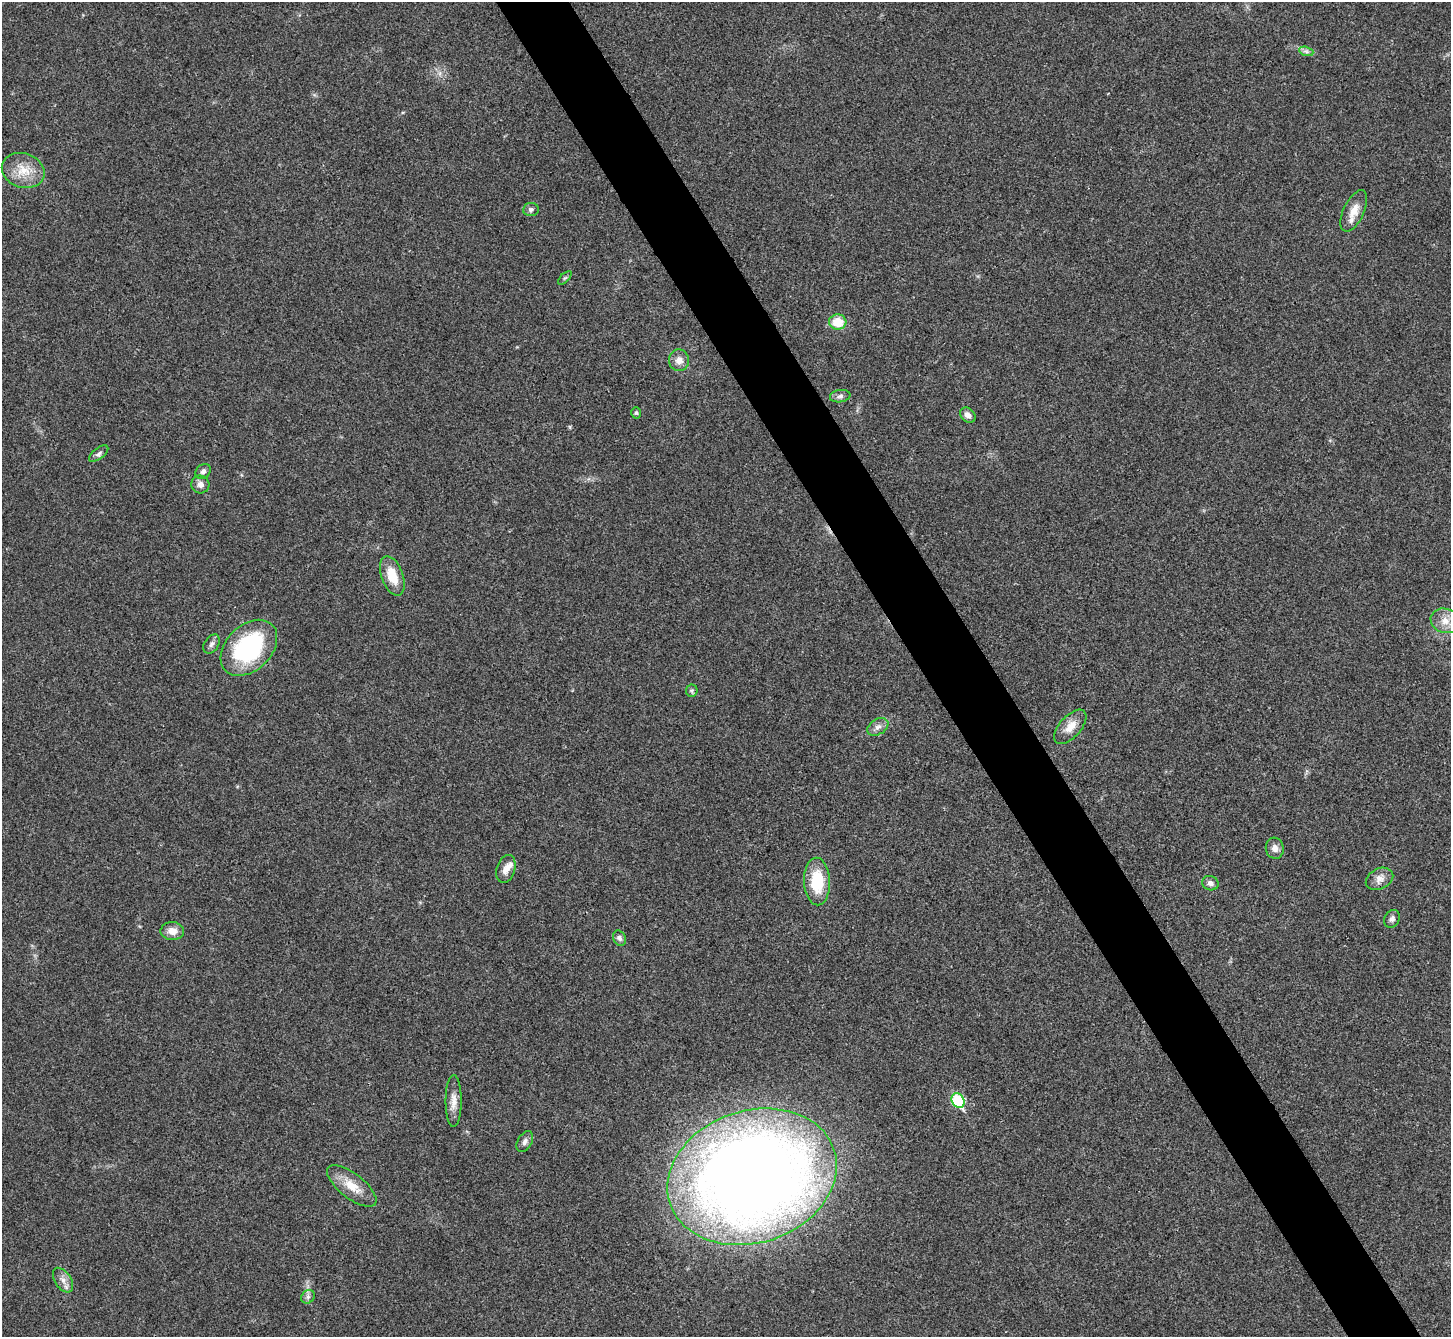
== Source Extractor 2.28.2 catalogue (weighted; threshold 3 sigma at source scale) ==
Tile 6 of 4 x 4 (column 2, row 2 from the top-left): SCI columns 1455-2903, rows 2966-4300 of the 5803 x 5795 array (HDU 1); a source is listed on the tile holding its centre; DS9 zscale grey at full resolution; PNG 1453 x 1339 px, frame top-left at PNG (2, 2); each listed source drawn as its Kron ellipse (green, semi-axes under 4 px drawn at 4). Shown black and unused: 5% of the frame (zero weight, under 3 of 4 exposures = <1% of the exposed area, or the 3 px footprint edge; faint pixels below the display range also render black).
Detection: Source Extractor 2.28.2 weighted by HDU 2 'WHT'; one run over the whole footprint, this tile lists its part. Background 0.0214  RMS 0.0045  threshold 0.0201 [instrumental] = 3 sigma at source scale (4.5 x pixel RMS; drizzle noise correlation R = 1.50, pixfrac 1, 0.05/0.05 arcsec/px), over >= 5 px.
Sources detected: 36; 1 inside a brighter listed object's ellipse — not listed separately; the other 35 listed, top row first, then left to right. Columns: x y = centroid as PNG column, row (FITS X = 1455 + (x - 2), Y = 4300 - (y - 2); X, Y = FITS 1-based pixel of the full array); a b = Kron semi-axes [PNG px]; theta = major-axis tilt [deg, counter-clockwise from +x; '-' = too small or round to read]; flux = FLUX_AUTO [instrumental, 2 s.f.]
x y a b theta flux
1306 51 7 4 -19 1.1
23 170 22 17 -19 9.3
531 209 8 6 5 1.4
1354 211 22 10 64 6
565 278 8 3 45 0.62
838 322 8 7 - 9.9
679 360 11 10 - 3.2
840 396 10 6 8 1.5
636 413 6 5 - 0.7
968 415 8 6 -41 2.4
99 454 11 5 38 1.4
203 471 8 6 41 1.6
200 484 9 9 - 2.3
392 576 21 11 -70 10
1445 621 14 12 -20 5.1
212 644 10 7 55 1.7
249 648 33 22 44 56
692 691 6 5 - 0.89
878 727 11 7 30 2.2
1070 727 21 10 48 5.7
1275 848 10 9 - 2.5
506 869 14 9 73 3.4
1379 879 14 10 26 3.5
817 881 24 13 -88 17
1210 883 8 7 - 1.7
1392 919 9 7 61 1.7
172 931 12 9 -1 4.1
619 938 8 6 -66 1.3
958 1100 7 6 - 31
454 1101 26 8 90 4.4
525 1142 11 7 61 1.7
752 1177 86 66 19 740
352 1186 30 12 -38 8.9
63 1280 14 8 -56 2.9
308 1297 7 6 - 1.4